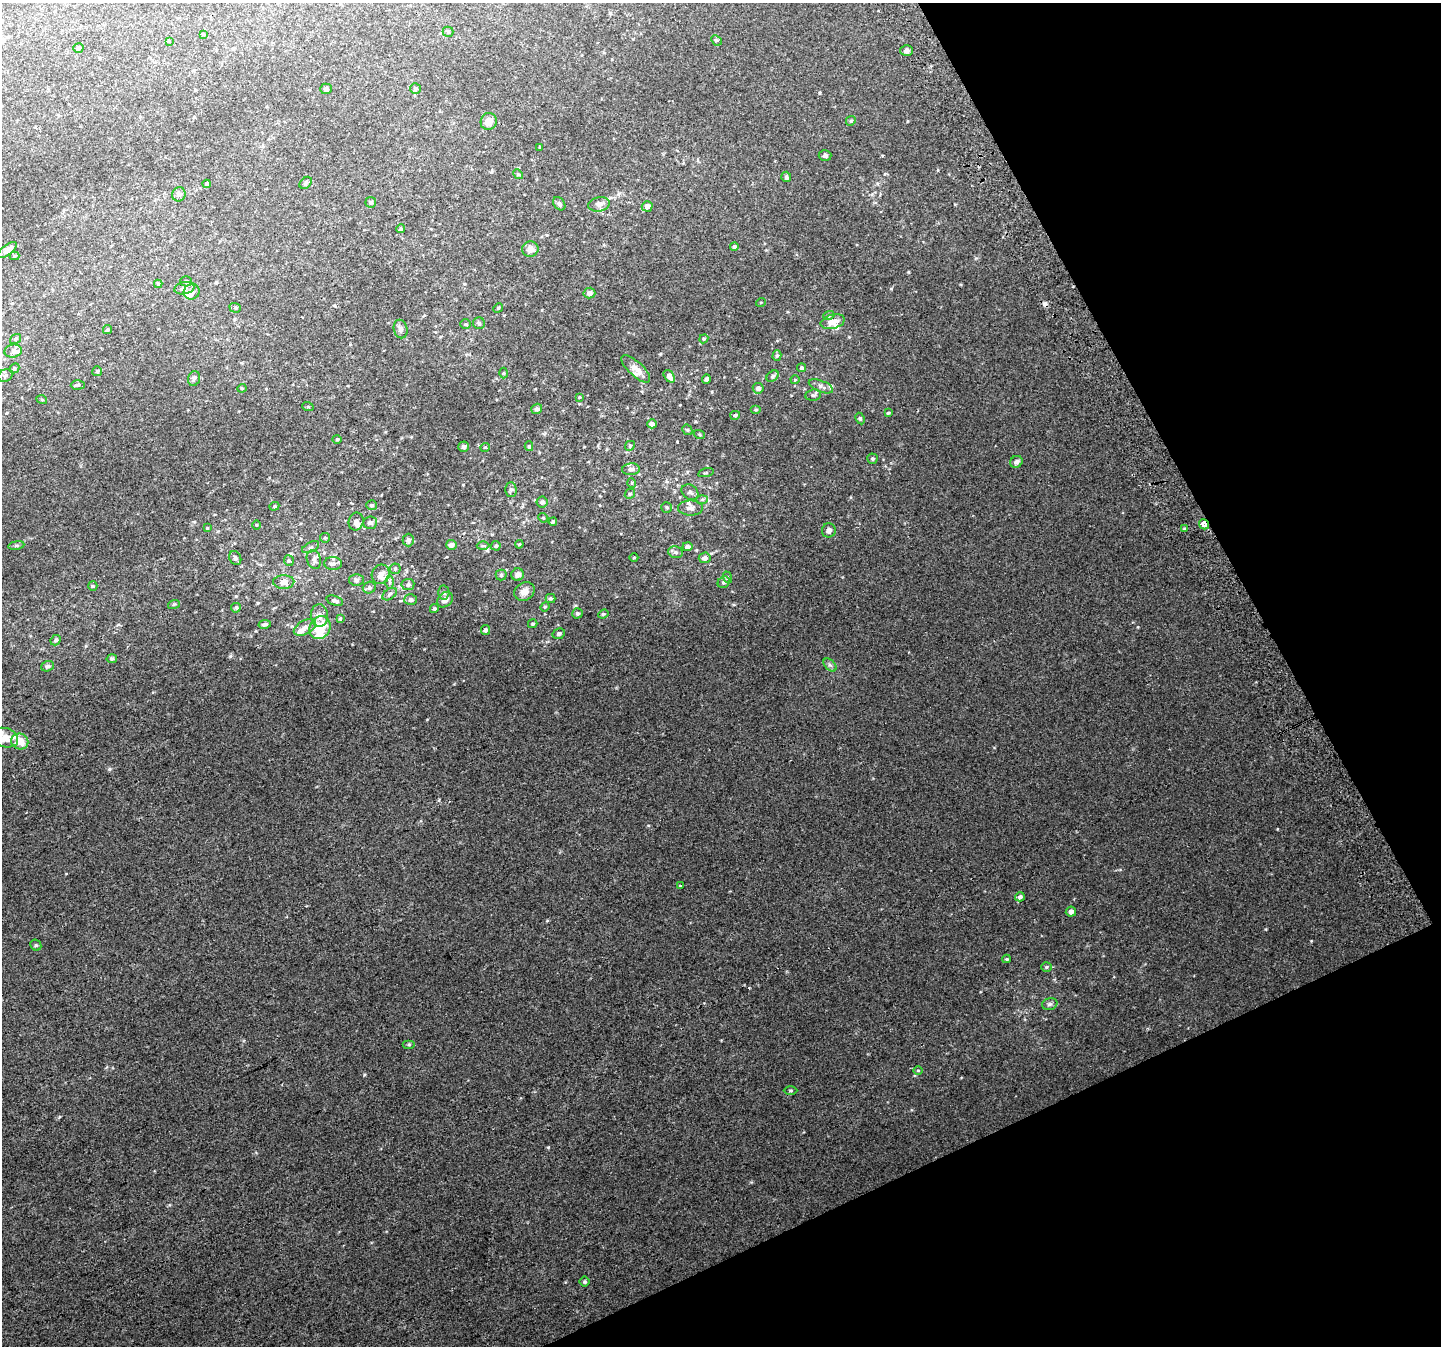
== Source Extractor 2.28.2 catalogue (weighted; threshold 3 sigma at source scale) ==
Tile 12 of 4 x 4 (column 4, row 3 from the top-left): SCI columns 4360-5798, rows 1524-2867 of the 5835 x 5676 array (HDU 1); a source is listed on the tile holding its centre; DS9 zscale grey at full resolution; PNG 1443 x 1348 px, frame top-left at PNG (2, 3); each listed source drawn as its Kron ellipse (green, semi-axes under 4 px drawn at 4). Shown black and unused: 23% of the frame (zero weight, under 2 of 3 exposures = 2% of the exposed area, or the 3 px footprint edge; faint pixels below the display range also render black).
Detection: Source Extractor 2.28.2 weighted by HDU 2 'WHT'; one run over the whole footprint, this tile lists its part. Background 0.012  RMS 0.0062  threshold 0.0279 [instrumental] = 3 sigma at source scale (4.5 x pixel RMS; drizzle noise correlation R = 1.50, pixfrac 1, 0.0396/0.0396 arcsec/px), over >= 5 px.
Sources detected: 177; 1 inside a brighter object's white glare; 1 cosmic-ray / hot-pixel residue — neither listed nor drawn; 10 inside a brighter listed object's ellipse — not listed separately; the other 165 listed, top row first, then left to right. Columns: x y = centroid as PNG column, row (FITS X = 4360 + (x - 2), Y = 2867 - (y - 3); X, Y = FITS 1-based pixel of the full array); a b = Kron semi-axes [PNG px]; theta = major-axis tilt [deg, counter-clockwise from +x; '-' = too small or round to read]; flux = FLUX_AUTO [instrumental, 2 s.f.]
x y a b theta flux
448 32 5 5 - 0.8
203 34 4 4 - 0.56
716 40 6 4 -44 0.78
169 41 3 3 - 0.44
78 48 5 5 - 1.5
907 51 6 5 - 1.9
326 89 6 5 - 1.1
415 89 5 5 - 1.2
489 121 8 8 - 5.1
851 121 5 4 - 0.69
540 147 3 3 - 0.54
825 155 6 5 - 1.2
518 174 5 4 - 0.75
786 177 5 5 - 0.95
306 183 7 5 43 1.1
206 184 4 4 - 1.2
179 194 7 6 - 1.8
371 202 5 5 - 1
559 204 7 5 -53 1.5
599 204 11 7 11 2.5
647 206 5 5 - 3
401 229 4 3 - 0.97
734 247 4 4 - 1.5
530 249 8 7 - 3.2
7 250 11 5 37 3.1
14 256 5 4 - 0.72
186 281 5 5 - 0.92
158 284 4 4 - 0.79
184 288 10 6 12 2.4
192 291 8 7 - 2.9
589 293 6 5 - 2
761 302 5 3 - 0.46
235 308 6 4 -20 0.85
498 308 5 4 - 0.66
829 315 6 3 19 0.81
833 322 12 7 15 5.8
479 323 6 6 - 1.2
466 324 5 4 - 0.78
400 329 9 7 -77 2.1
107 330 5 4 - 0.85
15 339 6 4 36 0.83
704 339 4 4 - 0.7
13 351 9 6 7 1.8
777 355 5 4 - 1
14 368 5 4 - 0.78
802 368 4 4 - 1.3
636 369 18 7 -42 5.7
97 371 5 5 - 0.88
504 373 5 3 - 0.53
5 376 8 6 36 1.4
669 376 7 4 -53 2.9
772 376 7 5 42 1.2
194 378 7 5 73 1.3
706 379 4 4 - 1.3
795 380 4 4 - 0.61
78 385 7 4 3 1
821 386 13 5 -21 2.2
242 388 4 4 - 0.64
758 388 5 5 - 2.7
813 395 8 5 9 1.2
579 397 4 3 - 0.51
42 400 5 3 - 0.52
308 407 6 3 -19 0.62
537 409 5 5 - 1.8
756 410 5 3 - 0.71
888 413 4 3 - 0.68
735 415 5 4 - 1.2
860 419 6 4 -63 0.84
652 424 5 4 - 2.6
687 430 5 4 - 0.79
699 434 6 3 -20 0.61
337 439 4 4 - 0.69
529 446 5 4 - 0.89
630 446 5 4 - 0.75
464 447 5 5 - 1.5
485 447 5 3 - 0.46
872 459 5 5 - 1
1016 462 6 5 - 2.2
631 469 9 6 4 2.2
706 473 8 3 13 0.64
632 483 5 3 - 0.49
511 489 7 5 -90 1.2
690 492 9 7 -36 1.9
630 494 5 4 - 0.93
702 499 6 4 2 1
542 502 5 5 - 1.7
372 505 5 5 - 1.2
274 506 5 4 - 0.72
667 507 5 5 - 1
690 508 12 7 -1 3.1
543 518 5 4 - 0.71
356 522 9 7 75 2.5
553 522 4 3 - 1
370 523 7 6 - 1.8
1204 524 5 4 - 20
256 525 5 3 - 0.54
207 528 4 4 - 0.51
1184 528 3 3 - 0.75
829 530 7 7 - 1.7
325 538 5 4 - 0.74
408 540 6 6 - 2
519 544 4 3 - 0.57
16 545 8 4 9 1.1
451 545 5 5 - 2.7
483 546 6 4 0 0.93
496 546 5 4 - 1.1
311 547 9 5 27 1.4
687 547 5 4 - 2.2
675 552 7 5 -14 1.3
634 557 4 3 - 0.53
235 558 7 5 -63 1.7
705 558 6 5 - 2.7
314 560 9 7 -74 2.2
289 561 5 5 - 0.82
333 563 9 6 -3 2.1
395 569 5 5 - 1.1
381 574 10 9 - 5.2
518 574 6 6 - 3
501 575 5 5 - 1
727 577 6 4 -72 0.77
356 580 7 6 - 1.4
284 582 10 7 0 5.1
390 582 6 4 -89 1.3
724 582 6 5 - 1.3
408 585 6 5 - 1.5
93 586 5 4 - 0.68
369 588 6 6 - 1.5
524 591 11 8 31 4.7
444 593 7 5 88 1.2
390 594 8 5 38 1.4
550 598 5 4 - 0.96
410 600 6 5 - 1.9
445 600 9 6 44 3.5
335 601 9 4 -18 1.5
174 604 6 3 18 0.63
545 607 5 4 - 0.82
236 608 5 5 - 0.98
434 609 5 4 - 0.99
577 613 5 5 - 1.3
603 614 5 4 - 0.73
319 616 11 8 -87 3.4
340 619 4 3 - 0.64
265 624 6 4 9 1.3
533 624 5 4 - 0.96
305 627 12 7 30 3
320 628 12 10 60 14
485 630 5 4 - 1.5
559 634 6 5 - 1.5
56 640 5 4 - 1.1
112 659 5 4 - 1.4
830 665 8 4 -44 1.3
48 666 6 5 - 1.3
5 738 13 9 -18 7.5
20 741 8 7 - 6.5
680 886 4 3 - 0.48
1020 897 5 4 - 1.7
1071 912 5 5 - 2.1
36 945 6 5 - 0.89
1007 959 4 4 - 0.7
1046 967 5 5 - 0.82
1050 1004 8 6 15 1.4
409 1044 6 4 0 0.84
918 1070 5 3 - 0.52
790 1091 7 3 0 0.74
585 1282 5 5 - 0.86
Overlapping masked pixels (flux is a lower limit): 1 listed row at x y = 1204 524
Isophote crosses this tile's border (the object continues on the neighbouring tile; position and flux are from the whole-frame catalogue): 1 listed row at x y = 5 738
Unlisted compact peaks at least as high as the median listed source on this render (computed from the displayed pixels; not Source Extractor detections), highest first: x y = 548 1147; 364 1075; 1311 941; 230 656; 110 769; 976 258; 908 272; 1138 627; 891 289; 575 606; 547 920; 648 825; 660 354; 819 93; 169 1205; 66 874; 915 1075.